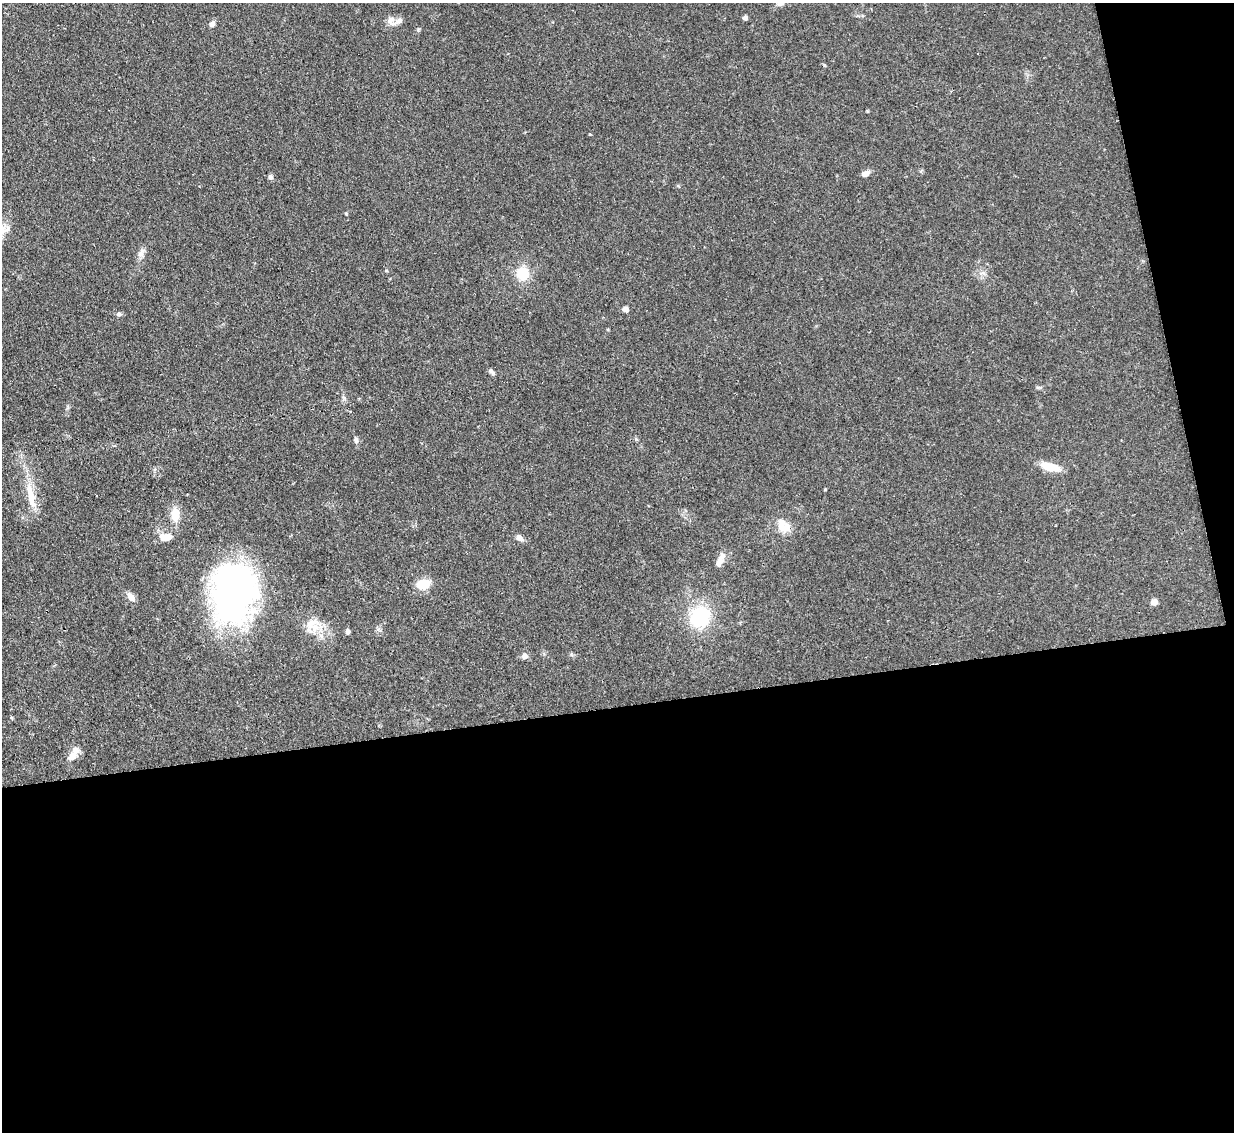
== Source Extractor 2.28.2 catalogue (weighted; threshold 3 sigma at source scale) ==
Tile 16 of 4 x 4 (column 4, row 4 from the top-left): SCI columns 3699-4930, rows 255-1384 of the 4931 x 4910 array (HDU 1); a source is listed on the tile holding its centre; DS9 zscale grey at full resolution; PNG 1236 x 1134 px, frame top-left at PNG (2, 3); no overlay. Shown black and unused: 41% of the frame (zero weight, under 2 of 3 exposures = <1% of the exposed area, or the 3 px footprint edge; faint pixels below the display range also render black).
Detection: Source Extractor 2.28.2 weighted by HDU 2 'WHT'; one run over the whole footprint, this tile lists its part. Background 0.0828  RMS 0.0061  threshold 0.0275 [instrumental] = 3 sigma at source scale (4.5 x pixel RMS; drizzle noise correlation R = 1.50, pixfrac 1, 0.05/0.05 arcsec/px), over >= 5 px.
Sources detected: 36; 1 inside a brighter object's white glare — not listed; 3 inside a brighter listed object's ellipse — not listed separately; the other 32 listed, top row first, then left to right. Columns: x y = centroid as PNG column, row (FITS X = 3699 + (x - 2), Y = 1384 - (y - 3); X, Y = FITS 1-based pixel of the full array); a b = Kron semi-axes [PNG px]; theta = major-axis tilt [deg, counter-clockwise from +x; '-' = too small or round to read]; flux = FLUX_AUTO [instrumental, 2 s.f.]
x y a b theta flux
780 3 12 7 28 2.7
745 18 4 4 - 2.4
399 21 12 7 36 3
391 23 15 6 -47 3
212 24 6 5 - 2.5
824 65 5 3 - 0.61
865 174 9 6 27 3.5
270 177 6 5 - 1.9
141 254 8 6 45 2.4
523 273 14 14 - 14
626 309 5 5 - 3.1
119 314 7 5 1 1.4
491 371 9 5 -45 1.6
356 440 8 5 -84 1.8
1050 467 23 9 -13 11
96 496 2 2 - 0.46
32 498 28 10 -83 11
175 515 18 10 -86 8.8
784 526 21 14 -58 8.5
165 537 18 10 5 6.1
519 538 9 7 -37 3
719 562 16 8 68 4.3
423 584 17 12 15 9.9
233 594 61 48 57 170
131 597 13 7 -49 3.7
1154 602 7 7 - 2.8
700 616 22 19 74 38
316 627 13 11 86 7.9
348 631 6 5 - 1.8
524 656 8 7 - 2.6
12 718 5 3 - 0.6
72 756 14 10 53 5
Isophote crosses this tile's border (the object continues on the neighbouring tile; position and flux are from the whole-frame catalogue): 1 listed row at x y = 780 3
Unlisted compact peaks at least as high as the median listed source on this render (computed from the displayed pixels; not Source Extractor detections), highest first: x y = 418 30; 346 214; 825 489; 867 111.